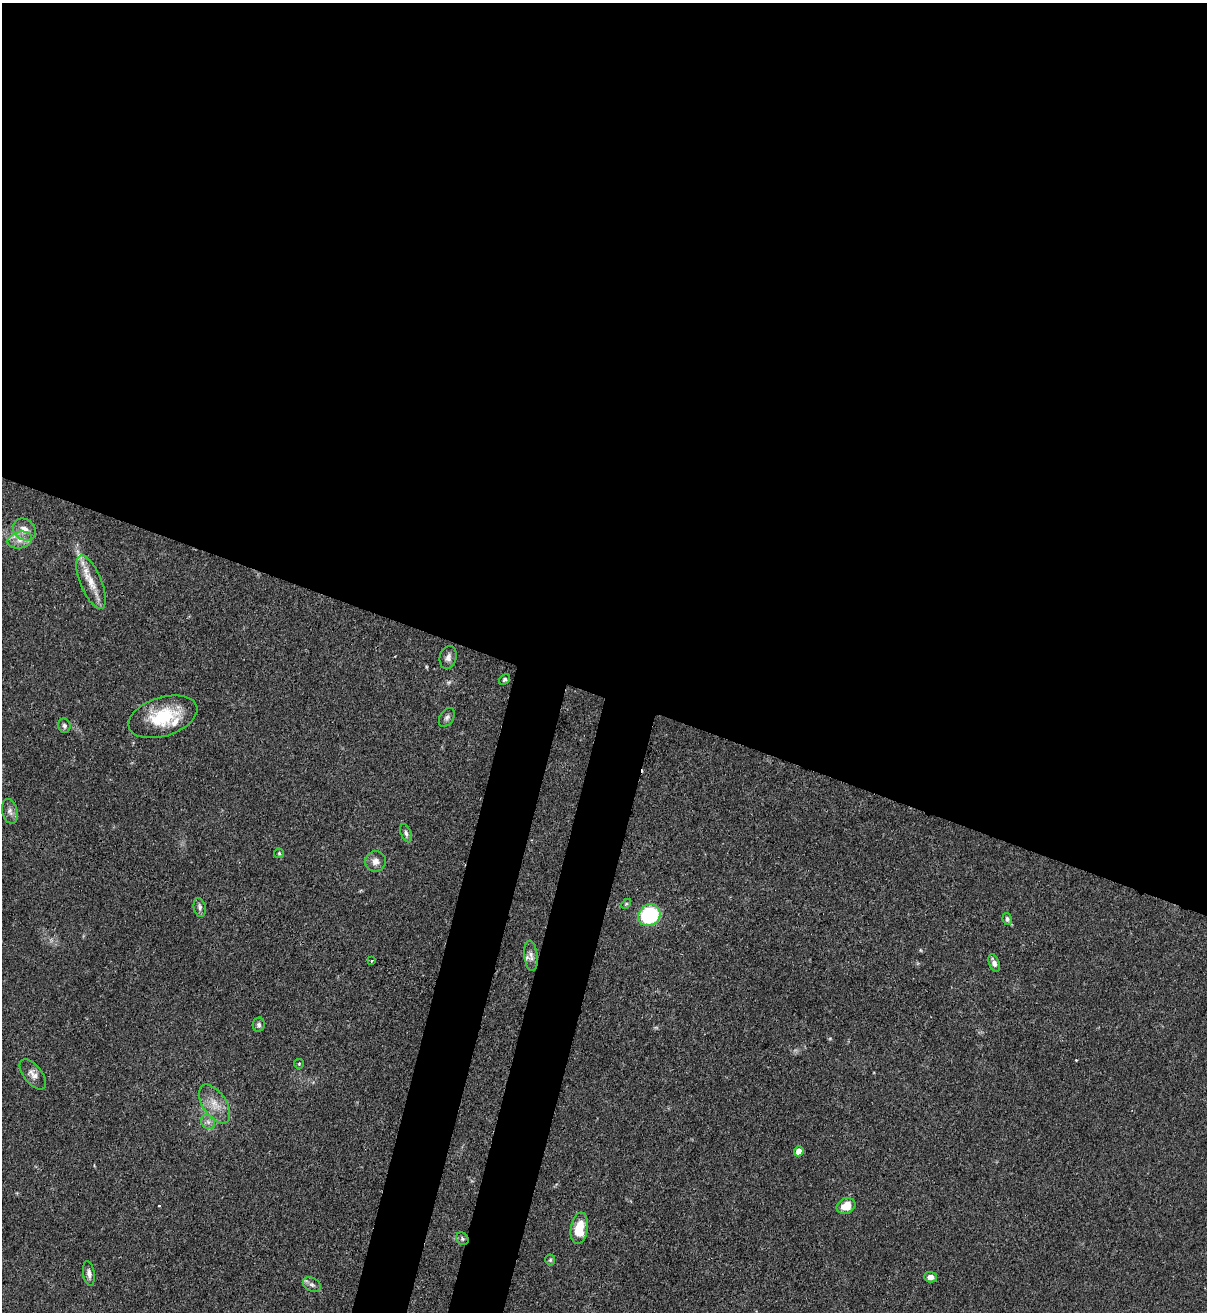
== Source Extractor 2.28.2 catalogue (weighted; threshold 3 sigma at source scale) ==
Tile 3 of 4 x 4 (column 3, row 1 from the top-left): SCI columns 2631-3835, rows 3967-5276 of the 5383 x 5308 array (HDU 1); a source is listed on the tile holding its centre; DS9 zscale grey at full resolution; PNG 1209 x 1314 px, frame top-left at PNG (2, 3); each listed source drawn as its Kron ellipse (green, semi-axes under 4 px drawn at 4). Shown black and unused: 57% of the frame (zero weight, under 3 of 4 exposures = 7% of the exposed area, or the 3 px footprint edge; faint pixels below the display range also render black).
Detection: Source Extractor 2.28.2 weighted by HDU 2 'WHT'; one run over the whole footprint, this tile lists its part. Background 0.1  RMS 0.0041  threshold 0.0185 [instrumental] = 3 sigma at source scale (4.5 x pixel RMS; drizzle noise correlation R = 1.50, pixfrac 1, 0.05/0.05 arcsec/px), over >= 5 px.
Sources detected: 36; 2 cosmic-ray / hot-pixel residue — neither listed nor drawn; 2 inside a brighter listed object's ellipse — not listed separately; the other 32 listed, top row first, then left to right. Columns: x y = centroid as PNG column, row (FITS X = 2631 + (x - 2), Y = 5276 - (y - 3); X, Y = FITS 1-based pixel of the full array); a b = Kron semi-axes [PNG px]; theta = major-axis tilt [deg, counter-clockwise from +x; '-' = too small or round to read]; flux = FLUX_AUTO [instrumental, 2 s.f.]
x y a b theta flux
24 529 12 10 -39 3.7
20 540 12 8 13 3.3
91 582 29 10 -67 7.4
448 657 11 8 75 2.1
504 679 6 4 38 0.64
163 717 35 19 18 19
447 717 10 6 58 1.3
64 726 7 6 - 0.95
10 811 12 7 -75 1.9
406 833 9 5 -68 1.1
279 853 5 4 - 0.49
375 861 10 10 - 2.6
626 904 6 3 45 0.46
200 907 9 6 -79 1.2
649 915 12 10 42 34
1007 919 6 4 -81 0.86
531 956 15 6 -83 2.2
372 961 3 2 - 0.57
994 963 9 5 -68 1.6
259 1025 7 6 - 1.1
299 1064 5 4 - 0.44
33 1074 18 9 -52 2.7
215 1104 22 11 -56 6.2
208 1122 8 6 -46 1.5
799 1151 5 4 - 4.7
846 1206 10 7 28 6
579 1228 16 8 81 9.2
462 1239 7 5 -48 0.85
550 1260 5 5 - 0.55
89 1273 13 5 -82 1.8
930 1277 6 5 - 2.2
312 1285 9 6 -25 1.4
Overlapping masked pixels (flux is a lower limit): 1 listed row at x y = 462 1239